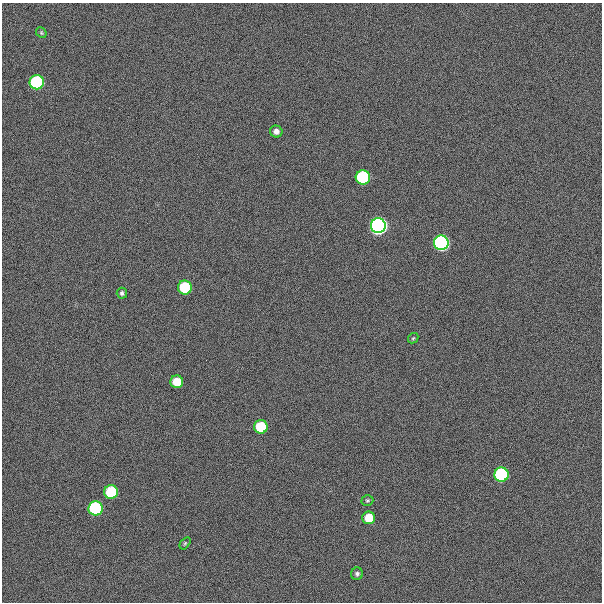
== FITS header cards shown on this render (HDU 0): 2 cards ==
NAXIS1  =                  600
NAXIS2  =                  600

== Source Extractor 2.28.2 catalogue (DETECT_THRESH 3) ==
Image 600 x 600 px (HDU 0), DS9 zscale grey, 1 PNG px = 1 image px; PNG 604 x 604 px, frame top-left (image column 1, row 600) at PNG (2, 3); each listed source drawn as its Kron ellipse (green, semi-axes under 4 px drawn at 4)
Background 300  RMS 19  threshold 57.8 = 3 sigma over >= 5 px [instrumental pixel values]
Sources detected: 18; all 18 listed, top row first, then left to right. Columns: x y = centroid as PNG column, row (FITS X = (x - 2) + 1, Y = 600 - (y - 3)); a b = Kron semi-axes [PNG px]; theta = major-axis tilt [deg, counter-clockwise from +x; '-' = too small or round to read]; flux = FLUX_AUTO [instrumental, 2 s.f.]
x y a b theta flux
41 33 6 4 -48 1.8e+03
37 82 7 7 - 2.2e+05
276 131 6 6 - 6.3e+03
363 177 7 7 - 2.1e+05
378 226 7 7 - 1.1e+06
441 243 7 7 - 6.4e+05
185 287 7 7 - 9.1e+04
122 293 5 5 - 3.0e+03
413 338 6 4 43 1.6e+03
177 382 6 6 - 2.9e+04
261 427 7 7 - 7.6e+04
501 475 7 7 - 2.1e+05
111 492 7 7 - 9.9e+04
367 500 6 5 - 2.0e+03
96 508 7 7 - 2.2e+05
369 518 6 6 - 3.1e+04
185 543 7 4 54 1.9e+03
357 574 6 6 - 3.3e+03